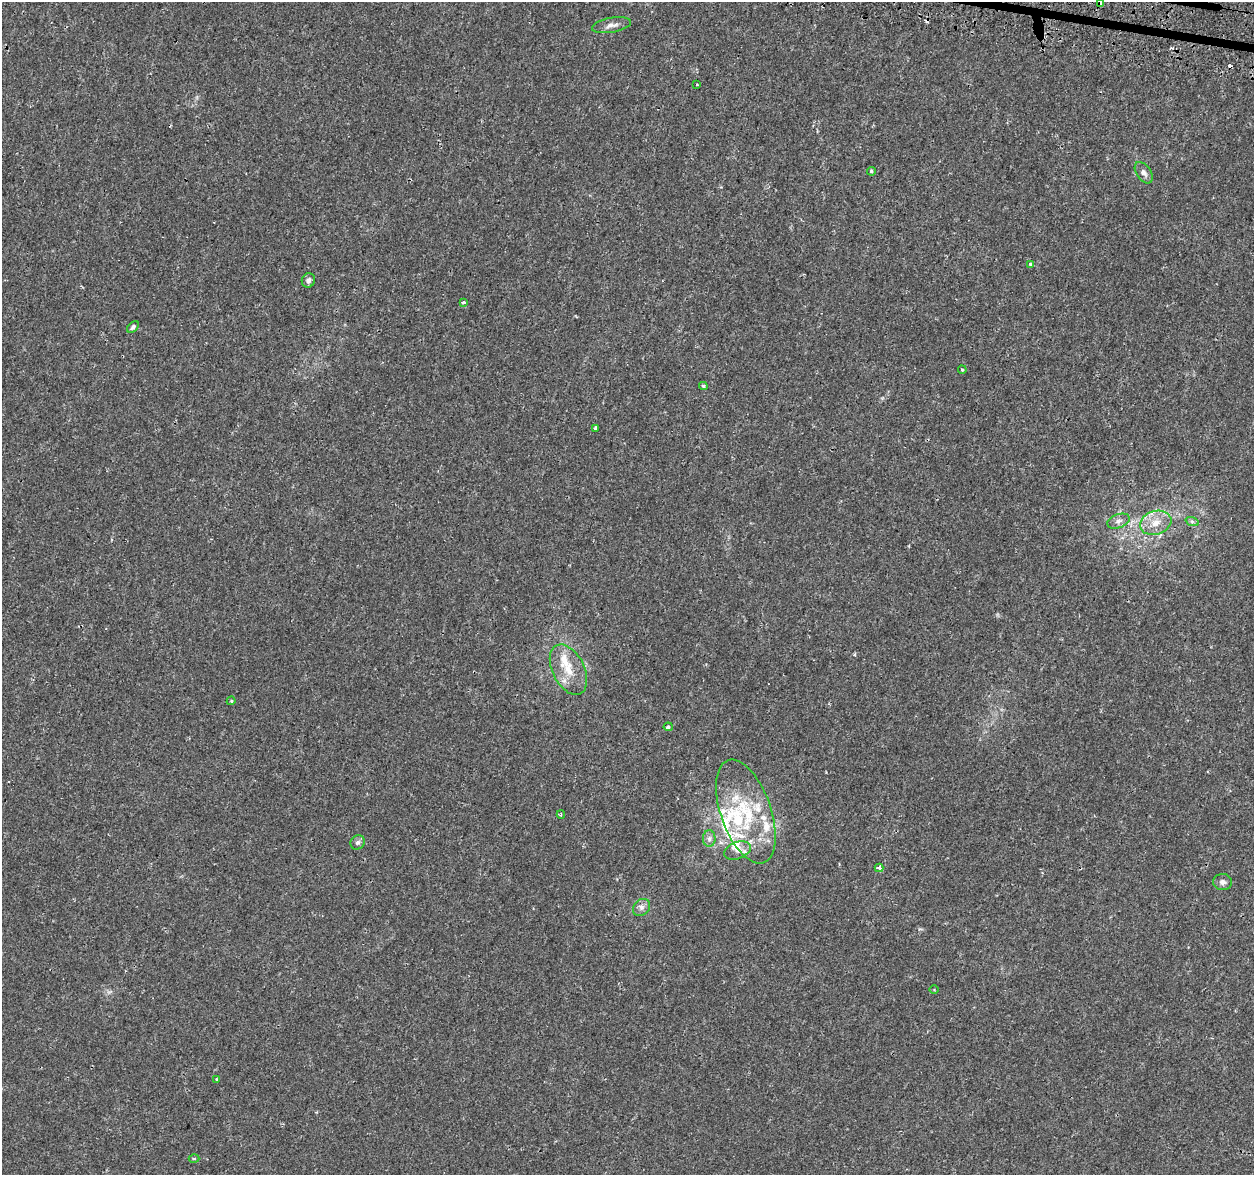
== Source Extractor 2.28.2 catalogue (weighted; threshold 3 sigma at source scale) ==
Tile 10 of 4 x 4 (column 2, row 3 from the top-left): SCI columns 1300-2551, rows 1501-2673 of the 5092 x 5290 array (HDU 1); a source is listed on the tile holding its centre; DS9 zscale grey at full resolution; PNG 1256 x 1177 px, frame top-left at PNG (2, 2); each listed source drawn as its Kron ellipse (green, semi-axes under 4 px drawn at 4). Shown black and unused: <1% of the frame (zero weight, under 2 of 3 exposures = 3% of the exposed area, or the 3 px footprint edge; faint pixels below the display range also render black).
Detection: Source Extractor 2.28.2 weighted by HDU 2 'WHT'; one run over the whole footprint, this tile lists its part. Background 0.00631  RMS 0.0022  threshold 0.00969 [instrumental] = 3 sigma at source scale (4.5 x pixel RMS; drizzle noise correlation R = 1.50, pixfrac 1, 0.0396/0.0396 arcsec/px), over >= 5 px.
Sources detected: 43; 3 cosmic-ray / hot-pixel residue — neither listed nor drawn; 11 inside a brighter listed object's ellipse — not listed separately; the other 29 listed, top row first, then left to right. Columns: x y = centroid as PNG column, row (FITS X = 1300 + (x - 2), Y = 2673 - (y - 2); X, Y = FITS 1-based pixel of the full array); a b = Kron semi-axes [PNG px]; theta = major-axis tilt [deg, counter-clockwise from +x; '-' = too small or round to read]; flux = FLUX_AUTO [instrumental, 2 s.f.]
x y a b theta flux
1100 3 4 3 - 1.1
611 25 20 7 10 1.4
697 84 3 2 - 0.18
872 171 4 3 - 0.28
1144 173 12 7 -55 0.89
1030 264 3 3 - 0.78
308 280 7 6 - 0.8
463 303 3 3 - 0.77
133 327 7 4 45 0.51
962 370 4 3 - 0.26
703 386 4 3 - 0.32
595 428 3 3 - 1.4
1118 521 12 6 19 0.92
1192 521 7 4 -20 0.42
1156 523 16 11 18 3.1
568 670 27 16 -63 5
231 701 4 4 - 0.28
668 727 4 3 - 0.39
746 812 54 25 -71 16
561 814 4 3 - 0.24
709 838 8 6 89 0.73
358 842 7 6 - 0.56
738 850 14 8 20 1.5
879 868 4 3 - 1.2
1223 882 9 8 - 0.89
642 907 9 7 46 0.99
934 990 4 3 - 0.2
217 1079 3 3 - 0.35
194 1158 5 3 - 0.26
Overlapping masked pixels (flux is a lower limit): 1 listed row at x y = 1100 3
Isophote crosses this tile's border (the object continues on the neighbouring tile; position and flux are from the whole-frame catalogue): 1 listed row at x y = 1100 3